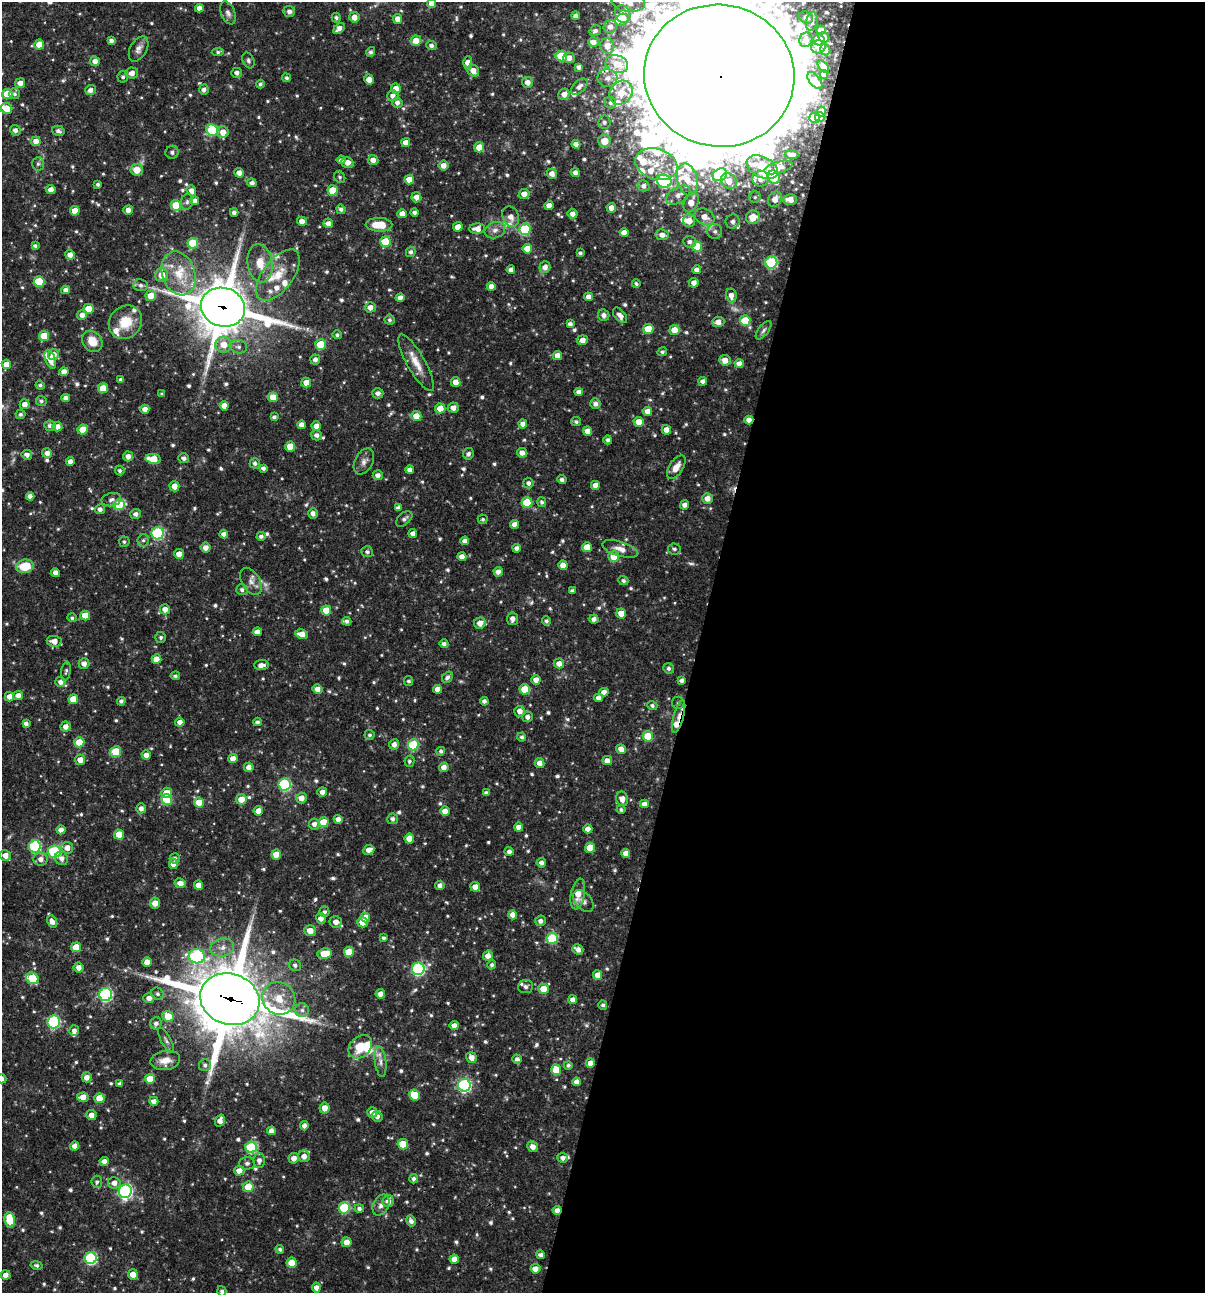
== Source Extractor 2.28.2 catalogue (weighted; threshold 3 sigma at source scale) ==
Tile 12 of 4 x 4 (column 4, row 3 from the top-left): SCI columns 3860-5062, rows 1293-2583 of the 5187 x 5168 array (HDU 1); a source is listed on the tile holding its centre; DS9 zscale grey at full resolution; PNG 1207 x 1295 px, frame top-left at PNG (2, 2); each listed source drawn as its Kron ellipse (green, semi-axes under 4 px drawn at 4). Shown black and unused: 42% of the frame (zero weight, under 3 of 4 exposures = <1% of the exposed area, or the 3 px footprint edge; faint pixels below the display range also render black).
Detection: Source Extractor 2.28.2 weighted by HDU 2 'WHT'; one run over the whole footprint, this tile lists its part. Background 0.0711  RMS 0.0035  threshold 0.0159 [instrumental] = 3 sigma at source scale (4.5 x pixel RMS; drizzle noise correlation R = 1.50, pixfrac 1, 0.05/0.05 arcsec/px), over >= 5 px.
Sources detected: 785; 5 too faint to see at this stretch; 1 inside a brighter object's white glare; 1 cosmic-ray / hot-pixel residue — neither listed nor drawn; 33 inside a brighter listed object's ellipse — not listed separately; of the other 745, all 500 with FLUX_AUTO >= 0.778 (the completeness limit of this list) listed and drawn (245 fainter detections not listed), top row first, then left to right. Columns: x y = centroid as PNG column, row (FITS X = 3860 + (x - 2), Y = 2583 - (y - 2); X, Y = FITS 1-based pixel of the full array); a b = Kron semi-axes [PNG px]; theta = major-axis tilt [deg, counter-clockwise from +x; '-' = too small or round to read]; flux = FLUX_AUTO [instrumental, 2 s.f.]
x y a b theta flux
628 2 17 9 -7 5.2
431 3 4 4 - 2.1
199 8 4 4 - 2.1
289 11 6 5 - 1.6
228 13 12 7 -67 1.7
623 14 9 7 -67 2.5
576 16 4 4 - 1.6
354 17 5 5 - 2.9
806 17 7 5 -31 1.2
336 18 5 4 - 0.87
397 19 5 4 - 2.5
622 20 7 5 34 3.2
812 22 9 6 79 1.2
610 27 6 6 - 2.2
339 28 6 4 42 2.2
821 30 5 4 - 2.2
595 31 6 5 - 1.1
824 37 5 5 - 2.2
806 40 7 6 - 1.2
819 40 5 5 - 2.6
111 41 4 4 - 1.4
416 41 5 5 - 3.7
593 42 5 5 - 2.4
39 44 5 5 - 4.1
431 45 5 4 - 1.2
607 46 8 7 - 3.2
818 47 7 6 - 3.1
139 49 14 8 60 2
825 50 5 4 - 1.7
218 52 6 4 7 0.79
371 52 5 4 - 0.96
561 56 6 5 - 15
569 58 6 5 - 2.5
248 60 8 5 -67 0.89
95 61 5 5 - 2.5
468 63 7 4 87 3.6
617 64 11 8 -20 5.5
579 67 4 4 - 1.5
823 67 7 4 -48 2.2
473 71 6 5 - 2.8
132 73 6 5 - 2.5
237 73 5 5 - 1.5
824 75 4 4 - 1.8
719 76 75 71 -11 16000
123 77 6 5 - 0.93
286 78 4 4 - 0.83
607 78 10 9 - 2.3
369 79 5 4 - 2.9
815 81 10 5 -51 2.1
528 82 6 5 - 2.5
20 83 5 5 - 2.2
260 84 4 4 - 0.81
579 87 10 6 43 1.7
396 88 5 5 - 2.4
91 90 5 5 - 1.7
204 90 5 4 - 1.4
621 93 13 11 46 6.2
7 94 5 5 - 7.8
14 94 5 5 - 0.93
564 94 6 5 - 2.6
393 96 5 5 - 1.9
397 103 5 5 - 1.6
610 103 6 5 - 1.1
6 108 6 5 - 4.5
821 111 5 4 - 2.2
820 117 5 4 - 2.5
815 118 5 5 - 3.8
604 122 6 6 - 1.2
15 130 5 5 - 1.5
212 130 6 5 - 19
58 131 6 5 - 1.2
223 132 5 5 - 3.8
36 141 5 5 - 3.2
605 141 6 6 - 5.7
406 143 4 4 - 2.7
576 144 4 4 - 2.3
479 147 5 5 - 6
172 152 6 6 - 1.3
791 155 7 3 -4 0.99
341 160 4 4 - 1.1
373 160 5 5 - 2.4
347 162 6 5 - 2.8
38 164 7 6 - 0.92
656 164 21 15 -17 7.9
443 165 5 5 - 2.5
762 167 17 10 -26 9
778 167 14 6 15 3.7
137 170 6 6 - 5.2
575 172 5 4 - 1.6
239 173 5 4 - 2.3
552 174 5 5 - 2.3
720 175 7 6 - 24
340 177 6 5 - 0.81
774 177 7 6 - 11
687 179 16 10 -76 7.2
761 179 8 8 - 3.1
409 180 5 4 - 4.3
664 181 7 6 - 37
729 181 8 7 - 4.1
252 183 5 4 - 1.6
98 184 4 3 - 0.89
644 186 6 5 - 1.6
51 189 5 4 - 2.3
333 190 5 5 - 7
191 191 6 4 -69 2
524 194 5 5 - 3.1
678 195 13 8 30 2.7
416 197 5 5 - 2.2
755 197 5 5 - 0.78
775 199 8 6 59 3
790 199 7 5 -2 3.7
194 201 4 4 - 1.6
187 202 8 6 74 0.98
691 202 10 7 68 4.4
176 205 5 5 - 11
549 205 4 4 - 2.2
611 208 5 4 - 2.3
341 209 5 4 - 1.2
128 210 5 5 - 2.3
75 211 5 4 - 4.1
415 212 4 4 - 1.3
234 213 4 4 - 1.4
402 214 4 4 - 2.7
573 214 5 5 - 2.2
511 217 10 8 -68 2.6
704 217 10 7 -26 4.1
753 217 7 6 - 6.6
302 221 5 4 - 2.3
689 221 6 6 - 4.1
733 222 7 7 - 1.9
328 223 5 4 - 2.2
379 225 13 7 -1 8.1
458 227 5 4 - 3.6
477 229 8 5 2 3
525 229 6 5 - 19
495 230 10 8 18 1.9
715 231 7 7 - 1.6
624 233 4 4 - 3.1
662 235 6 5 - 2.3
385 242 5 5 - 12
690 242 6 5 - 1.3
193 243 5 5 - 15
35 246 4 3 - 0.87
697 247 5 5 - 13
527 249 5 5 - 5.8
411 252 5 4 - 1.1
580 253 4 3 - 0.93
70 255 5 5 - 2.2
771 262 6 6 - 34
260 263 19 12 -80 6.4
545 267 5 5 - 2.4
511 270 4 4 - 1.8
696 270 4 4 - 1.6
179 273 22 16 -70 11
162 275 7 6 - 4.5
278 275 30 15 53 10
39 281 5 5 - 14
694 283 5 4 - 2.2
636 284 4 3 - 0.82
141 285 7 6 - 1.2
491 286 4 4 - 2.3
66 290 4 4 - 1.7
151 296 5 5 - 5.8
731 296 7 5 -79 2.5
589 297 4 4 - 2.3
400 298 4 4 - 1.7
223 307 22 19 -18 1800
370 307 5 5 - 2.5
89 309 5 5 - 7.4
82 315 5 5 - 2
604 315 6 5 - 1.5
620 315 9 5 -50 2.1
389 320 5 5 - 0.91
745 321 5 5 - 10
125 322 18 15 47 9
718 322 6 5 - 2.7
570 324 4 4 - 1.4
648 329 5 5 - 9.2
674 330 5 5 - 4.5
764 330 11 5 52 1.2
337 335 5 4 - 0.85
44 336 5 5 - 7.4
582 340 5 5 - 2.4
92 341 11 9 -50 5.9
321 344 5 5 - 9.6
224 345 8 8 - 4.4
238 347 9 6 -13 1.3
662 352 5 4 - 0.81
54 355 5 5 - 3.1
557 356 5 4 - 2.8
50 359 10 5 -70 3.9
315 360 5 5 - 1.5
725 360 5 5 - 3.1
416 363 32 9 -60 5.6
6 364 5 4 - 4.3
739 364 4 4 - 2.7
64 372 4 4 - 2.8
121 380 4 3 - 1.2
703 381 4 4 - 1.5
306 382 5 5 - 3.9
456 382 5 4 - 3
40 385 5 4 - 0.8
103 388 5 5 - 6.5
579 392 4 4 - 1.7
378 393 5 5 - 1.6
162 394 4 3 - 0.84
273 397 5 5 - 5.1
66 398 4 4 - 1.8
41 401 5 5 - 0.99
25 404 5 5 - 2.3
595 404 5 5 - 1.6
224 406 4 4 - 2.7
440 408 5 5 - 4.4
453 408 5 5 - 2.2
145 409 4 4 - 2.5
647 411 5 4 - 2.7
20 414 5 4 - 0.89
416 416 5 5 - 4
274 417 4 4 - 1
749 420 4 4 - 2.7
576 422 5 4 - 0.9
639 422 5 5 - 4.4
523 424 4 4 - 2.2
301 425 4 4 - 2.1
50 426 6 5 - 1.5
316 426 4 4 - 2.4
57 427 5 5 - 2.3
83 430 5 5 - 6.6
666 430 5 4 - 3.1
587 431 4 4 - 3.1
317 435 5 5 - 1.5
608 440 4 4 - 1.1
290 447 5 5 - 6.3
47 453 5 5 - 2.2
522 453 5 5 - 2.3
468 454 6 5 - 1.2
27 455 5 5 - 1.6
128 456 5 5 - 2.3
184 458 5 5 - 1.4
153 459 7 5 -10 8.7
70 462 4 4 - 2.1
364 462 14 8 62 2.2
255 463 5 5 - 1.2
676 467 13 7 57 3.6
263 468 4 4 - 1.3
120 470 5 4 - 0.89
410 470 4 4 - 2.1
378 475 5 5 - 2
562 480 4 4 - 1.2
528 483 5 5 - 1.2
595 485 4 4 - 3
174 486 5 5 - 3
30 496 4 4 - 2.3
707 498 5 5 - 2.7
111 500 10 6 13 1.4
542 502 5 4 - 0.91
527 503 5 5 - 14
119 505 6 5 - 17
684 505 5 4 - 1.7
398 508 4 4 - 1.4
100 509 5 5 - 1.5
313 513 5 4 - 1.5
136 514 5 5 - 1.4
404 519 9 6 42 1.3
483 519 5 5 - 0.78
515 524 4 4 - 2.4
158 533 6 6 - 37
413 533 4 4 - 1.9
224 534 4 4 - 1.8
261 536 4 4 - 1.1
143 540 6 5 - 0.86
465 541 4 4 - 2.1
124 542 5 5 - 0.89
587 547 5 5 - 5.7
206 548 5 5 - 2.4
517 548 4 4 - 1.5
620 549 18 7 -17 3.3
674 549 6 5 - 0.91
367 552 6 5 - 1.1
179 554 5 5 - 3
462 557 4 4 - 2.3
614 557 5 5 - 7
563 565 4 4 - 3.6
25 566 9 6 8 9.5
498 572 5 4 - 1.8
55 573 4 4 - 2
251 581 15 9 -59 2.5
623 581 5 4 - 0.96
242 590 6 5 - 1.1
572 591 4 4 - 1.1
165 609 5 5 - 2.4
326 610 5 5 - 6.6
621 613 5 5 - 6
85 615 5 5 - 4.5
72 618 5 4 - 0.8
512 619 6 5 - 1.8
594 619 4 4 - 1.8
347 621 5 4 - 1
546 621 4 4 - 0.94
480 623 6 5 - 2.9
257 632 4 4 - 2.3
302 634 6 4 -10 3.8
161 637 5 5 - 0.81
54 641 7 5 -7 2.9
444 644 4 4 - 1.4
156 659 5 4 - 4.4
559 663 5 5 - 2.5
84 664 5 5 - 2
261 665 7 5 3 2.1
669 668 5 5 - 1.1
66 671 9 4 80 0.85
175 676 5 4 - 0.81
447 677 6 4 50 1.2
536 680 4 4 - 2.8
682 680 4 4 - 1.3
408 681 5 4 - 0.79
61 682 5 5 - 1.8
317 689 5 4 - 2.6
438 689 4 4 - 2.8
525 689 5 5 - 9.2
604 692 4 4 - 2.4
18 695 5 4 - 2.5
9 697 4 4 - 2.6
598 698 4 4 - 2.1
73 699 5 4 - 6.5
121 701 4 4 - 1.1
484 701 4 4 - 1.3
678 703 6 6 - 0.85
652 706 5 4 - 1
520 711 5 5 - 2.5
527 717 5 5 - 1.7
679 717 17 5 75 2.9
180 722 4 4 - 2.1
257 722 4 4 - 0.97
26 724 4 4 - 1.4
66 727 5 5 - 2.4
370 735 5 5 - 0.79
648 736 5 5 - 11
522 737 4 4 - 0.84
79 742 5 5 - 8.9
394 744 5 5 - 2
413 745 5 5 - 20
621 749 5 4 - 2.4
441 751 4 3 - 1
116 752 5 5 - 11
146 755 4 4 - 2
233 759 4 4 - 2.9
80 760 5 5 - 3
409 761 6 5 - 0.94
607 761 4 4 - 2.2
540 763 5 4 - 2.6
249 767 5 4 - 2.3
444 767 5 4 - 2.5
284 784 6 6 - 35
322 792 5 4 - 1.9
166 793 5 5 - 4.3
486 793 4 4 - 1.1
301 798 5 5 - 2.9
167 799 5 5 - 15
241 799 5 5 - 5
622 799 7 6 - 2.9
199 803 5 5 - 6.6
644 804 4 4 - 2.1
141 808 5 4 - 1.9
621 810 4 4 - 0.89
258 811 5 4 - 3.2
445 811 5 5 - 2.7
338 819 4 4 - 1.9
393 819 5 5 - 1.3
323 822 5 5 - 7.2
314 824 5 5 - 1.7
519 827 4 4 - 2.7
588 829 4 4 - 2.7
61 830 4 4 - 2.4
119 835 5 5 - 6.7
409 838 5 5 - 5
35 846 6 6 - 39
67 848 6 6 - 2.5
590 848 5 5 - 5.6
369 850 6 5 - 2.5
54 851 6 6 - 34
509 851 4 4 - 1.4
626 853 4 4 - 2.5
276 854 5 5 - 6.4
5 855 5 5 - 2.7
62 858 7 6 - 1.7
175 858 5 5 - 0.93
41 859 7 6 - 2
541 863 5 4 - 1.4
173 864 5 4 - 2.3
180 883 5 5 - 2.7
198 885 4 4 - 2.8
440 885 5 4 - 1.6
475 887 5 5 - 2.7
578 894 15 7 80 4.5
583 901 12 8 -49 1.8
155 903 5 5 - 2.9
324 912 5 5 - 0.99
513 915 4 4 - 3.4
321 918 5 5 - 2.3
365 918 5 4 - 6.4
540 921 5 5 - 1.5
52 922 6 5 - 2.2
336 922 6 6 - 2.7
363 922 5 5 - 4.6
310 931 6 5 - 3.4
383 938 4 3 - 0.91
552 938 5 5 - 19
76 947 5 5 - 6.5
222 947 12 9 13 2.8
578 949 6 4 -34 2.1
349 952 5 5 - 9.3
325 953 7 5 9 7.5
197 956 8 7 - 42
488 956 5 5 - 2.5
147 962 4 4 - 3.3
295 965 6 5 - 1.1
492 965 5 4 - 0.93
79 968 5 5 - 2.3
418 969 6 6 - 49
598 975 5 4 - 3.4
32 978 7 5 -33 14
526 987 7 6 - 1
543 989 5 5 - 5.7
157 994 6 6 - 0.99
380 994 5 4 - 2.1
106 995 6 6 - 54
149 998 5 4 - 2.2
279 998 17 16 - 7.7
230 999 30 25 -19 2800
573 1000 4 4 - 2.2
603 1005 4 4 - 0.91
302 1010 7 7 - 1.3
168 1016 6 5 - 7.8
54 1022 6 6 - 38
156 1023 6 5 - 1.5
454 1025 4 4 - 2.2
74 1031 5 5 - 1.6
166 1040 14 4 -61 1.1
360 1047 13 10 44 8.3
471 1057 6 5 - 2.7
517 1059 5 4 - 1.4
165 1060 15 9 10 4.3
381 1062 15 5 -83 2.1
590 1063 5 4 - 3.2
205 1065 6 6 - 1
568 1065 4 4 - 0.86
556 1070 5 5 - 8.6
87 1077 5 5 - 2.3
2 1079 5 4 - 1.5
150 1079 5 5 - 7.2
576 1082 4 4 - 2.2
120 1084 4 4 - 1.3
464 1085 6 6 - 62
415 1095 6 5 - 9.9
83 1097 6 4 4 3.5
99 1098 5 5 - 7.4
154 1101 5 4 - 2.1
324 1108 5 5 - 2.8
372 1112 5 5 - 2.3
91 1115 5 5 - 2.3
377 1117 5 5 - 1.3
220 1121 6 4 71 2.3
304 1126 4 4 - 1.6
271 1131 4 4 - 2.1
403 1144 5 5 - 11
75 1146 4 4 - 2.3
251 1147 5 5 - 29
533 1147 5 5 - 2.4
304 1156 6 6 - 2.6
294 1158 5 5 - 2.5
563 1158 5 5 - 1.6
259 1160 7 6 - 1.8
104 1161 4 4 - 2.3
247 1163 8 6 2 1.1
239 1171 5 5 - 3.3
413 1179 5 4 - 1.1
97 1182 6 5 - 0.83
114 1183 6 6 - 2.4
248 1187 5 5 - 11
125 1191 6 6 - 84
388 1201 6 5 - 2.5
381 1205 11 7 63 2.1
344 1208 5 5 - 24
359 1209 5 4 - 1
557 1211 4 4 - 2.2
10 1220 8 5 -81 12
411 1221 6 4 -61 1.6
347 1242 5 5 - 3.6
280 1249 4 4 - 0.86
540 1255 4 4 - 1.3
91 1258 6 6 - 39
454 1259 4 4 - 2.8
292 1263 5 5 - 6.6
37 1265 6 4 -12 0.95
535 1269 5 4 - 3
133 1274 5 5 - 3.7
6 1275 5 4 - 2.3
316 1288 5 4 - 1.9
222 1291 5 4 - 0.95
Overlapping masked pixels (flux is a lower limit): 8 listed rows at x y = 719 76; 333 190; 223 307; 749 420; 27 455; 679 717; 230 999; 557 1211
Isophote crosses this tile's border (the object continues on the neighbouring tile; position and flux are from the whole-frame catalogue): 5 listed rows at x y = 628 2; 431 3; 719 76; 2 1079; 222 1291